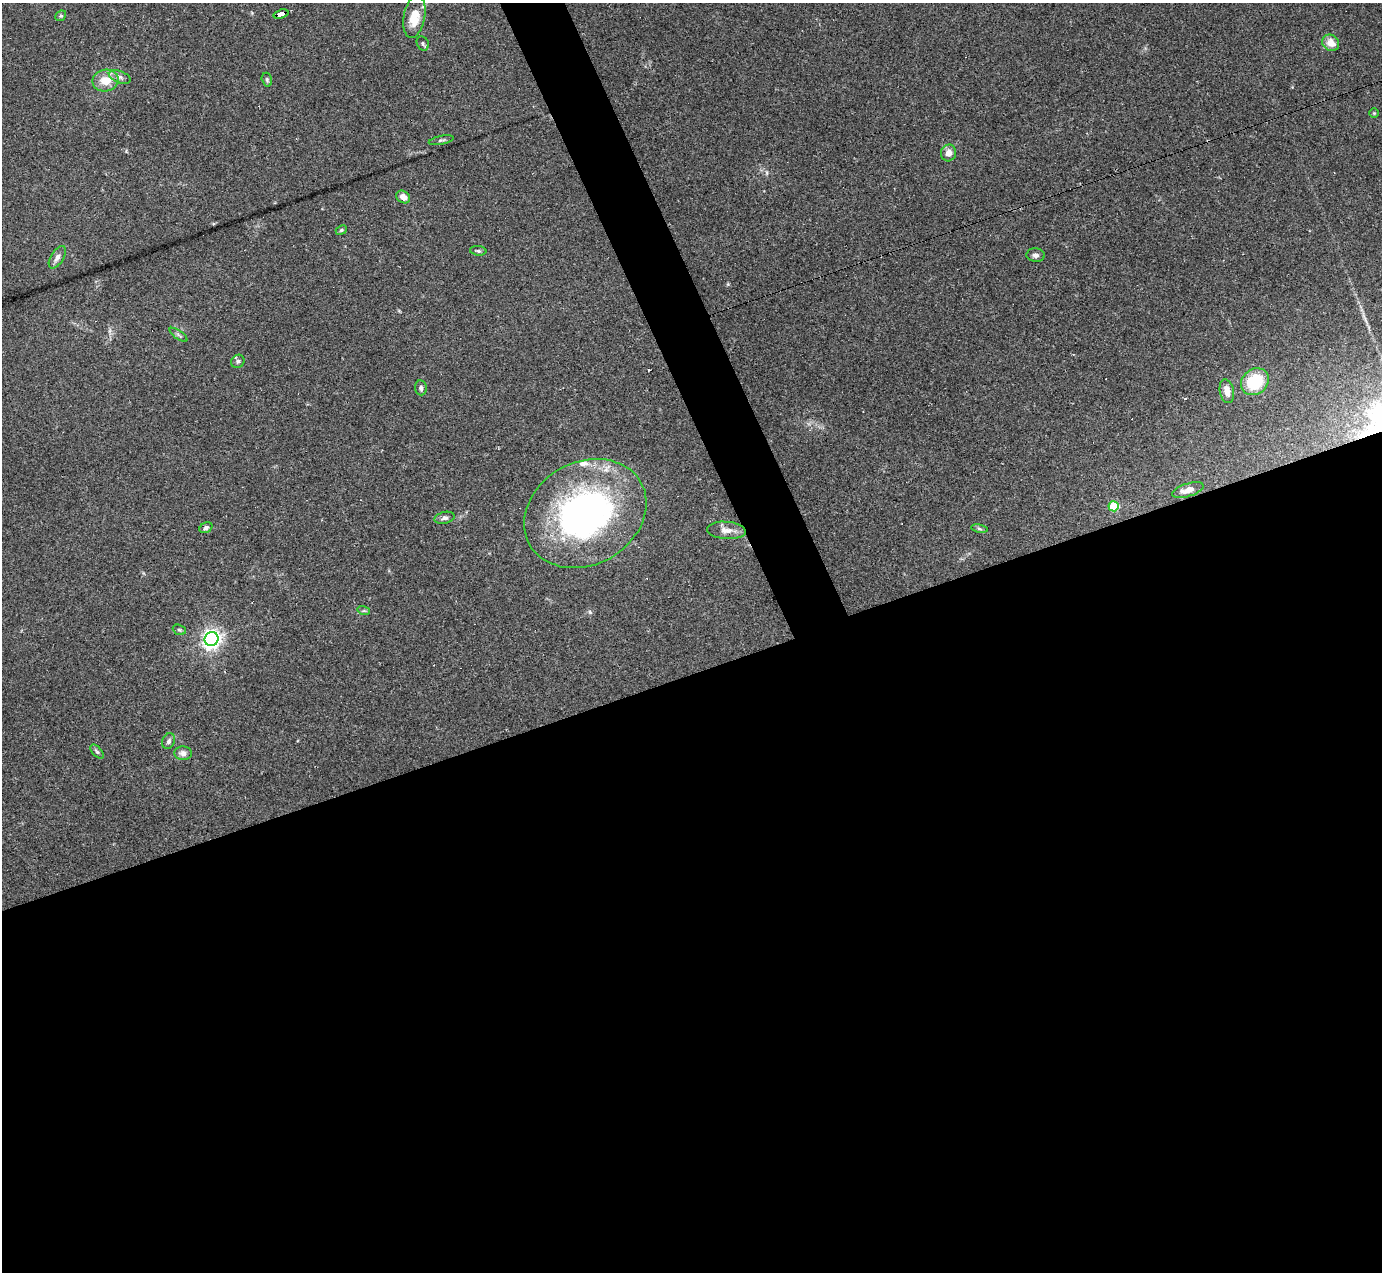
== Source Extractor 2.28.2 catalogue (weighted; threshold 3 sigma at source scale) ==
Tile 15 of 4 x 4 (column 3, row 4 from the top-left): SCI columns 2759-4138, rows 277-1546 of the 5517 x 5501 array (HDU 1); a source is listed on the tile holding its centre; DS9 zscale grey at full resolution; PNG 1384 x 1274 px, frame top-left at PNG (2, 3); each listed source drawn as its Kron ellipse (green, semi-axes under 4 px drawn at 4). Shown black and unused: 50% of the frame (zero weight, under 2 of 3 exposures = <1% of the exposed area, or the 3 px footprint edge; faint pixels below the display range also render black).
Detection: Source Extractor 2.28.2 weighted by HDU 2 'WHT'; one run over the whole footprint, this tile lists its part. Background 0.109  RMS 0.0077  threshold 0.0347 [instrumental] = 3 sigma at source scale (4.5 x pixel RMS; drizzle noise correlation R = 1.50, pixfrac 1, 0.05/0.05 arcsec/px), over >= 5 px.
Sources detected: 40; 4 cosmic-ray / hot-pixel residue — neither listed nor drawn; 2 inside a brighter listed object's ellipse — not listed separately; the other 34 listed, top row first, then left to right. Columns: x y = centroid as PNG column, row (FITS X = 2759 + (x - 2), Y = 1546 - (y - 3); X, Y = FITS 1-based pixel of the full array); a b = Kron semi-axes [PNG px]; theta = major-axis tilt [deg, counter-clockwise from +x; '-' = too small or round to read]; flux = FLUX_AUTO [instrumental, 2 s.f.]
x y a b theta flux
281 14 8 4 18 63
61 16 6 5 - 1.2
414 17 21 10 80 16
423 43 7 5 -62 1.7
1331 43 9 7 -39 8.3
120 77 11 6 -20 3
105 80 13 10 10 12
267 80 7 5 -74 1.4
1374 113 4 4 - 0.83
441 140 13 3 12 1.6
948 153 8 7 - 6.2
403 197 7 6 - 5.1
341 230 6 4 23 1.1
478 251 8 5 -6 1.6
1036 255 9 6 -6 2.7
57 257 12 6 57 3.8
178 335 10 2 -36 1.3
238 361 7 6 - 1.8
1255 382 15 12 38 32
421 388 7 5 -83 2
1227 391 12 7 -78 6.1
1188 490 16 6 17 6.1
1114 506 5 5 - 36
585 514 64 51 29 250
444 518 10 6 13 2.5
206 528 7 5 31 2
979 529 8 4 -9 1.5
726 530 19 8 -4 6.7
364 611 6 4 -18 0.97
179 630 7 5 -21 1.3
211 639 7 7 - 330
168 741 8 6 66 2.2
97 752 8 4 -47 1.4
183 753 9 7 -4 3.8
Overlapping masked pixels (flux is a lower limit): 1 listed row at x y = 281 14